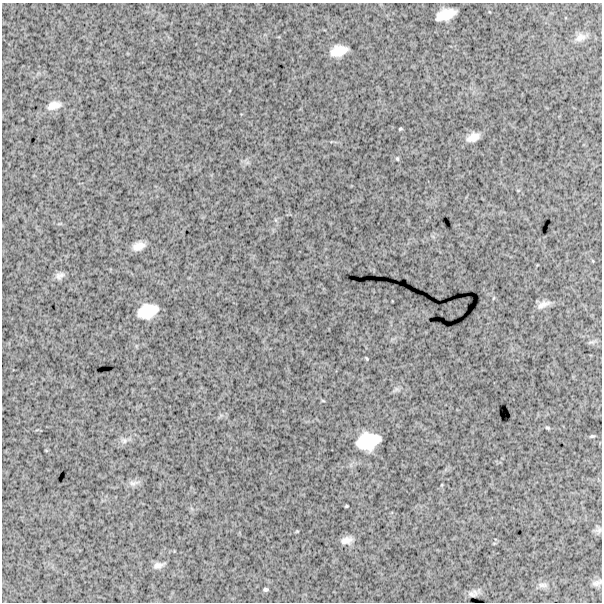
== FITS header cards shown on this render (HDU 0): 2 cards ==
NAXIS1  =                  600
NAXIS2  =                  600

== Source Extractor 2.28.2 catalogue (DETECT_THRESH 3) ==
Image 600 x 600 px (HDU 0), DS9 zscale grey, 1 PNG px = 1 image px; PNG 604 x 604 px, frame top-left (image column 1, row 600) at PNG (2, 3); no overlay
Background 1650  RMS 240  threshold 721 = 3 sigma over >= 5 px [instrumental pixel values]
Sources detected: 25; all 25 listed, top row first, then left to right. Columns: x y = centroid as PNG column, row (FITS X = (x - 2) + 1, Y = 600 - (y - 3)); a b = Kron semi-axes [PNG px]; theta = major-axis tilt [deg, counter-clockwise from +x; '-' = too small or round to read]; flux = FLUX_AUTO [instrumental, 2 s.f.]
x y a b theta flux
446 14 18 9 19 300000
580 37 17 11 22 130000
338 51 15 9 16 260000
54 105 16 9 15 150000
400 129 4 3 - 18000
473 137 13 7 23 150000
397 159 5 4 - 18000
138 246 12 7 20 150000
60 275 11 8 28 72000
543 304 18 8 23 110000
147 311 18 12 19 430000
367 359 5 3 - 15000
548 428 7 4 -26 24000
592 436 6 4 1 22000
124 440 9 9 - 70000
368 441 20 14 14 600000
134 483 17 7 11 78000
346 506 3 2 - 16000
599 530 8 7 - 52000
347 540 13 8 9 110000
158 565 14 8 15 84000
597 583 13 6 21 65000
543 585 15 6 0 77000
265 589 5 3 - 30000
472 594 6 4 -27 39000